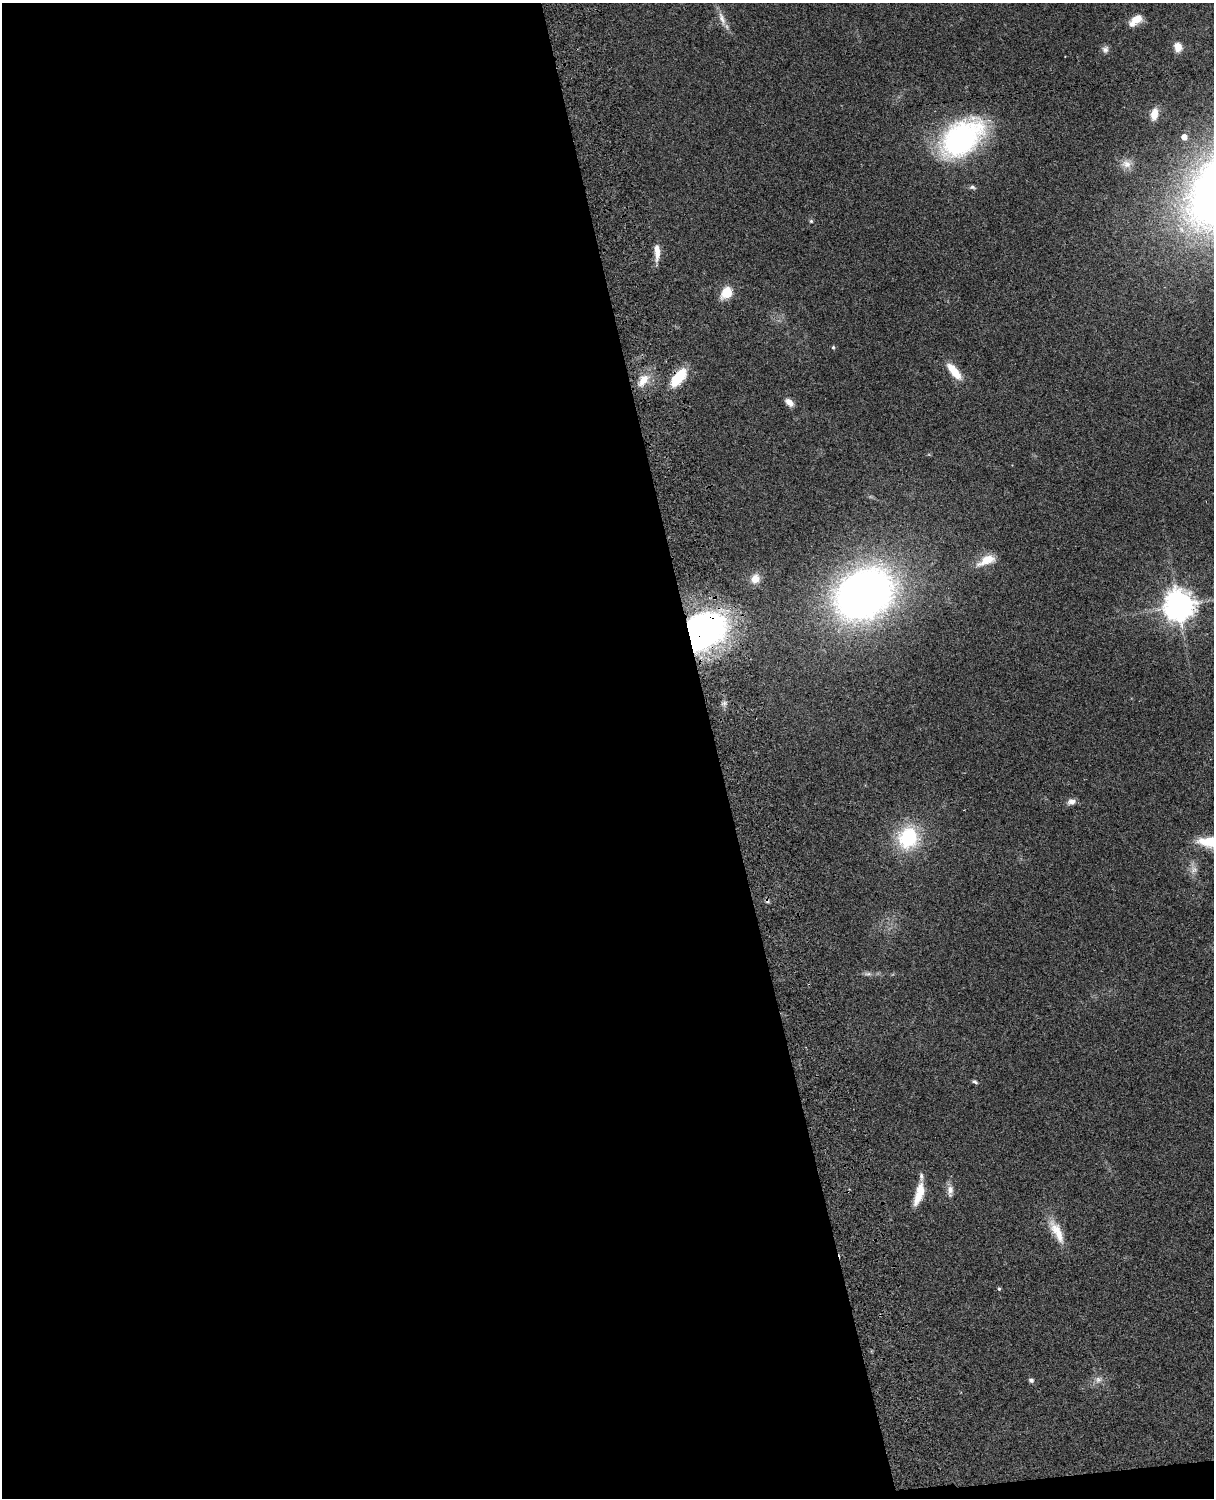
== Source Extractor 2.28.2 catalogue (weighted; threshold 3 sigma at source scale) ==
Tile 9 of 4 x 3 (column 1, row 3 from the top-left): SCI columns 122-1333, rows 277-1772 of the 5087 x 4926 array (HDU 1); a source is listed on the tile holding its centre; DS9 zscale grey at full resolution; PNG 1216 x 1500 px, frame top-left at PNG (2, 3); no overlay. Shown black and unused: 59% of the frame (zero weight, under 3 of 4 exposures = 6% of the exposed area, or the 3 px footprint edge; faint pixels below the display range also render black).
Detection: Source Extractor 2.28.2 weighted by HDU 2 'WHT'; one run over the whole footprint, this tile lists its part. Background 0.0876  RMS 0.0061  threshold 0.0273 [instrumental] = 3 sigma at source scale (4.5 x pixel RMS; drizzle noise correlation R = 1.50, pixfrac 1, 0.05/0.05 arcsec/px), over >= 5 px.
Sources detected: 38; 1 cosmic-ray / hot-pixel residue — not listed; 2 inside a brighter listed object's ellipse — not listed separately; the other 35 listed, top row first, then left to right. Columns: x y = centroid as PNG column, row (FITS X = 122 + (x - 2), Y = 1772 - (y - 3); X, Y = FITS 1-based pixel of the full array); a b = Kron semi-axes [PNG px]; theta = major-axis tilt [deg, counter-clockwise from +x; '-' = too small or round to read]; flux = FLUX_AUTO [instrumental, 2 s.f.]
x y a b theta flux
722 19 22 8 -70 5.5
1136 20 17 8 37 8.3
1178 47 10 8 -76 6.7
1105 49 10 8 78 2.4
1154 114 14 8 77 6.7
1184 137 5 5 - 5.2
961 138 39 24 39 150
1126 164 14 11 -18 4.8
972 187 9 5 -13 1.5
811 221 5 5 - 0.82
657 252 22 7 -87 6.6
726 293 10 8 51 17
833 347 5 4 - 0.78
954 371 21 8 -50 13
678 377 22 10 51 22
643 380 20 11 57 9.8
789 402 11 7 -42 4.1
986 560 23 10 25 11
755 579 12 10 65 5.9
864 594 44 34 32 460
1178 606 10 10 - 900
705 630 39 31 38 200
724 703 8 6 42 1.8
1071 802 10 8 12 3.1
908 838 28 25 73 39
1209 841 30 12 4 15
1194 870 12 11 - 4
867 974 12 5 -4 2.1
975 1082 7 4 -27 1.2
950 1190 17 8 90 4.4
918 1196 25 10 72 9.5
1057 1232 36 11 -62 13
999 1289 5 4 - 0.84
1031 1380 6 5 - 1.6
1098 1380 12 9 25 3.7
Overlapping masked pixels (flux is a lower limit): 2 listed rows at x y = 678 377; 705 630